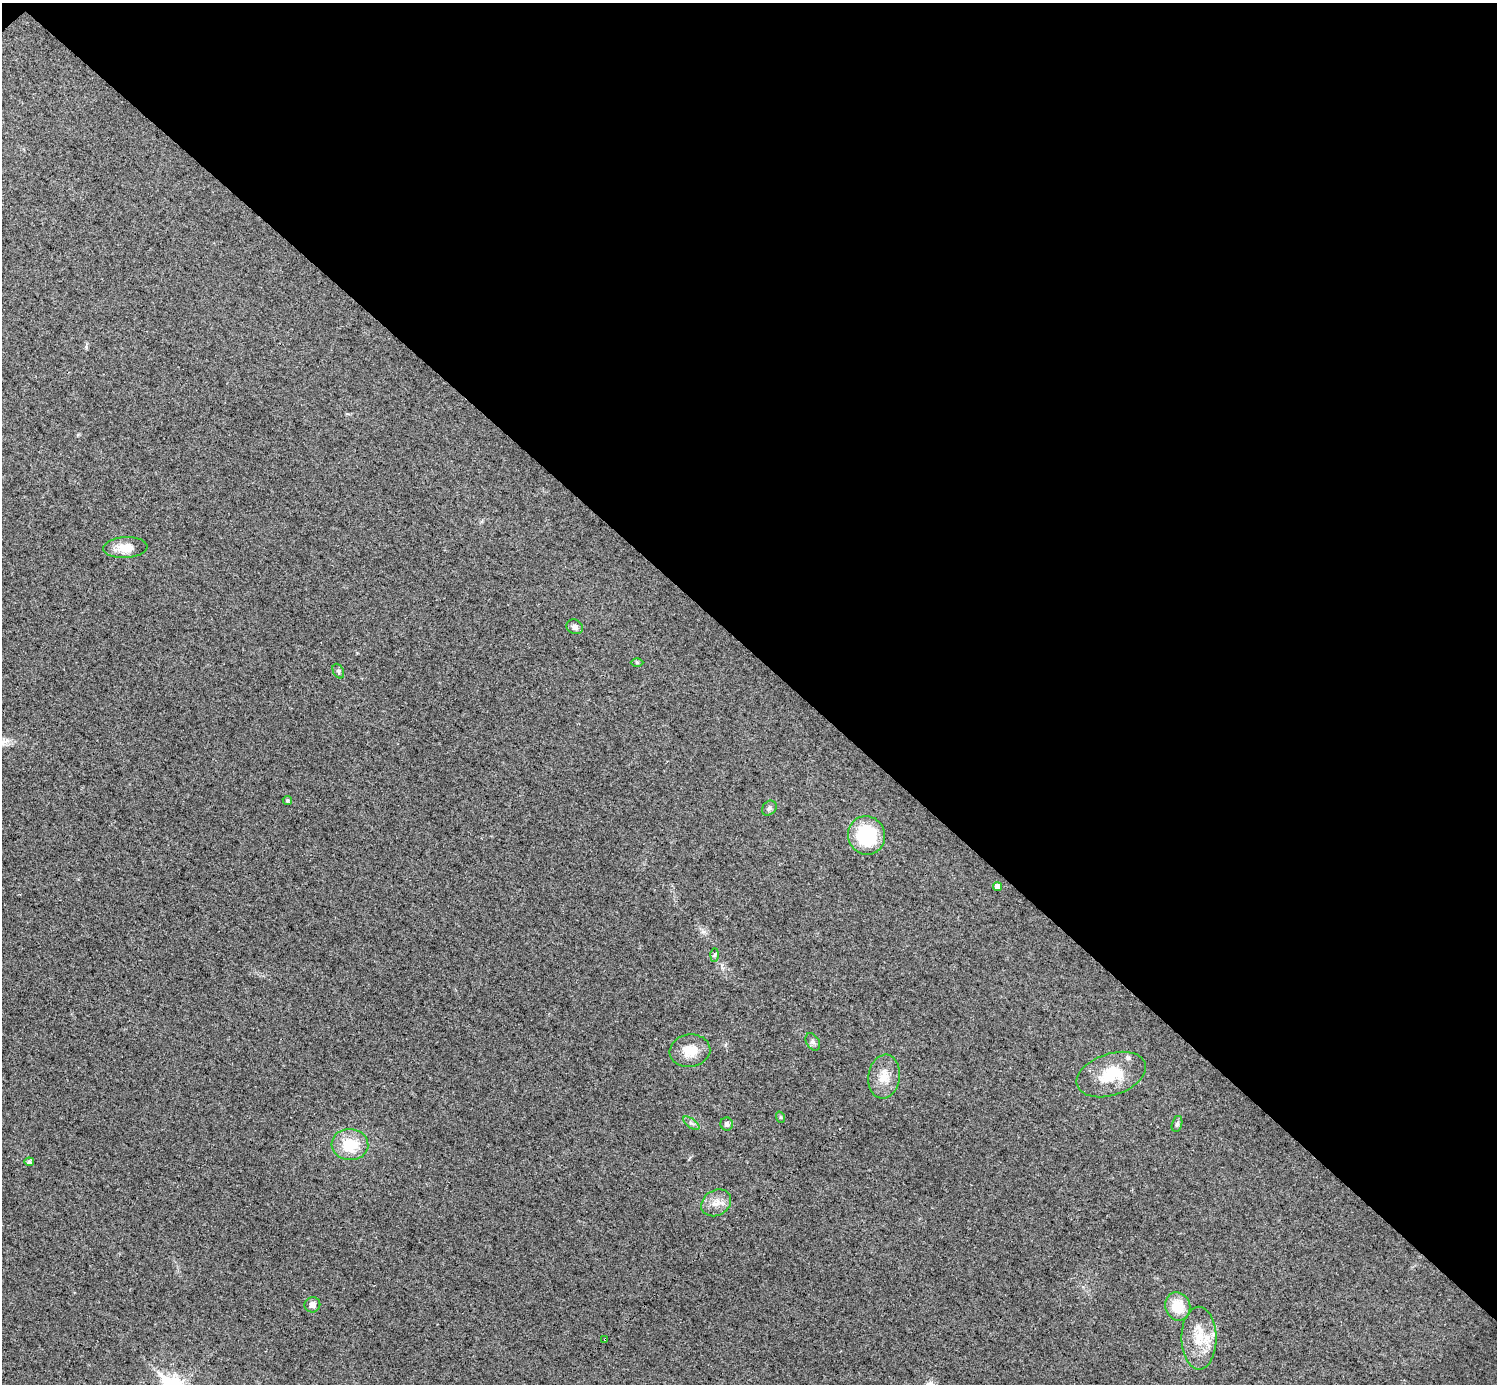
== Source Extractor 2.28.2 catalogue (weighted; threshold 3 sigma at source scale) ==
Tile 3 of 4 x 4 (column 3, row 1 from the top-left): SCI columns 2989-4483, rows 4302-5683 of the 5979 x 5979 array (HDU 1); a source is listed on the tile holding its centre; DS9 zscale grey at full resolution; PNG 1499 x 1386 px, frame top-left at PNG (2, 3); each listed source drawn as its Kron ellipse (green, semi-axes under 4 px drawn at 4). Shown black and unused: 47% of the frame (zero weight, under 3 of 4 exposures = <1% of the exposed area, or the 3 px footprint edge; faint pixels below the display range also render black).
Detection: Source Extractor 2.28.2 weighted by HDU 2 'WHT'; one run over the whole footprint, this tile lists its part. Background 0.0162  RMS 0.0049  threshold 0.022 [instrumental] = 3 sigma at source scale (4.5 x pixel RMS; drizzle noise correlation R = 1.50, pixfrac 1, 0.05/0.05 arcsec/px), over >= 5 px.
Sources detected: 26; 2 inside a brighter listed object's ellipse — not listed separately; the other 24 listed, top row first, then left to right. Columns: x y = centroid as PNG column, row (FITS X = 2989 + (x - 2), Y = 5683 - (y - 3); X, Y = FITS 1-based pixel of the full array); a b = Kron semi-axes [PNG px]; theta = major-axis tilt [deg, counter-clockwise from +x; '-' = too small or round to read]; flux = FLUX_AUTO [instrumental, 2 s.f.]
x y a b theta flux
125 548 22 10 3 7.6
575 627 9 7 -26 1.9
637 662 6 4 0 0.59
338 671 8 5 -62 0.96
287 800 5 4 - 1
769 808 8 6 48 1.4
867 835 19 18 - 29
997 886 4 4 - 3.6
715 955 6 4 88 0.74
813 1042 9 6 -59 1.6
690 1051 20 16 8 9.3
1111 1075 36 21 19 19
884 1077 22 16 82 8.6
780 1117 6 4 -71 0.62
691 1123 9 4 -35 1.3
727 1124 6 6 - 1.3
1177 1124 8 5 75 1.2
350 1145 18 15 -4 16
29 1162 5 4 - 1.1
716 1203 16 12 31 5.2
312 1305 8 7 - 2.6
1178 1306 14 12 -71 12
1199 1338 31 17 -89 15
605 1339 3 3 - 1
Overlapping masked pixels (flux is a lower limit): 1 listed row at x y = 605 1339
Unlisted compact peaks at least as high as the median listed source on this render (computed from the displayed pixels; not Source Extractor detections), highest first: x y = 703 932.